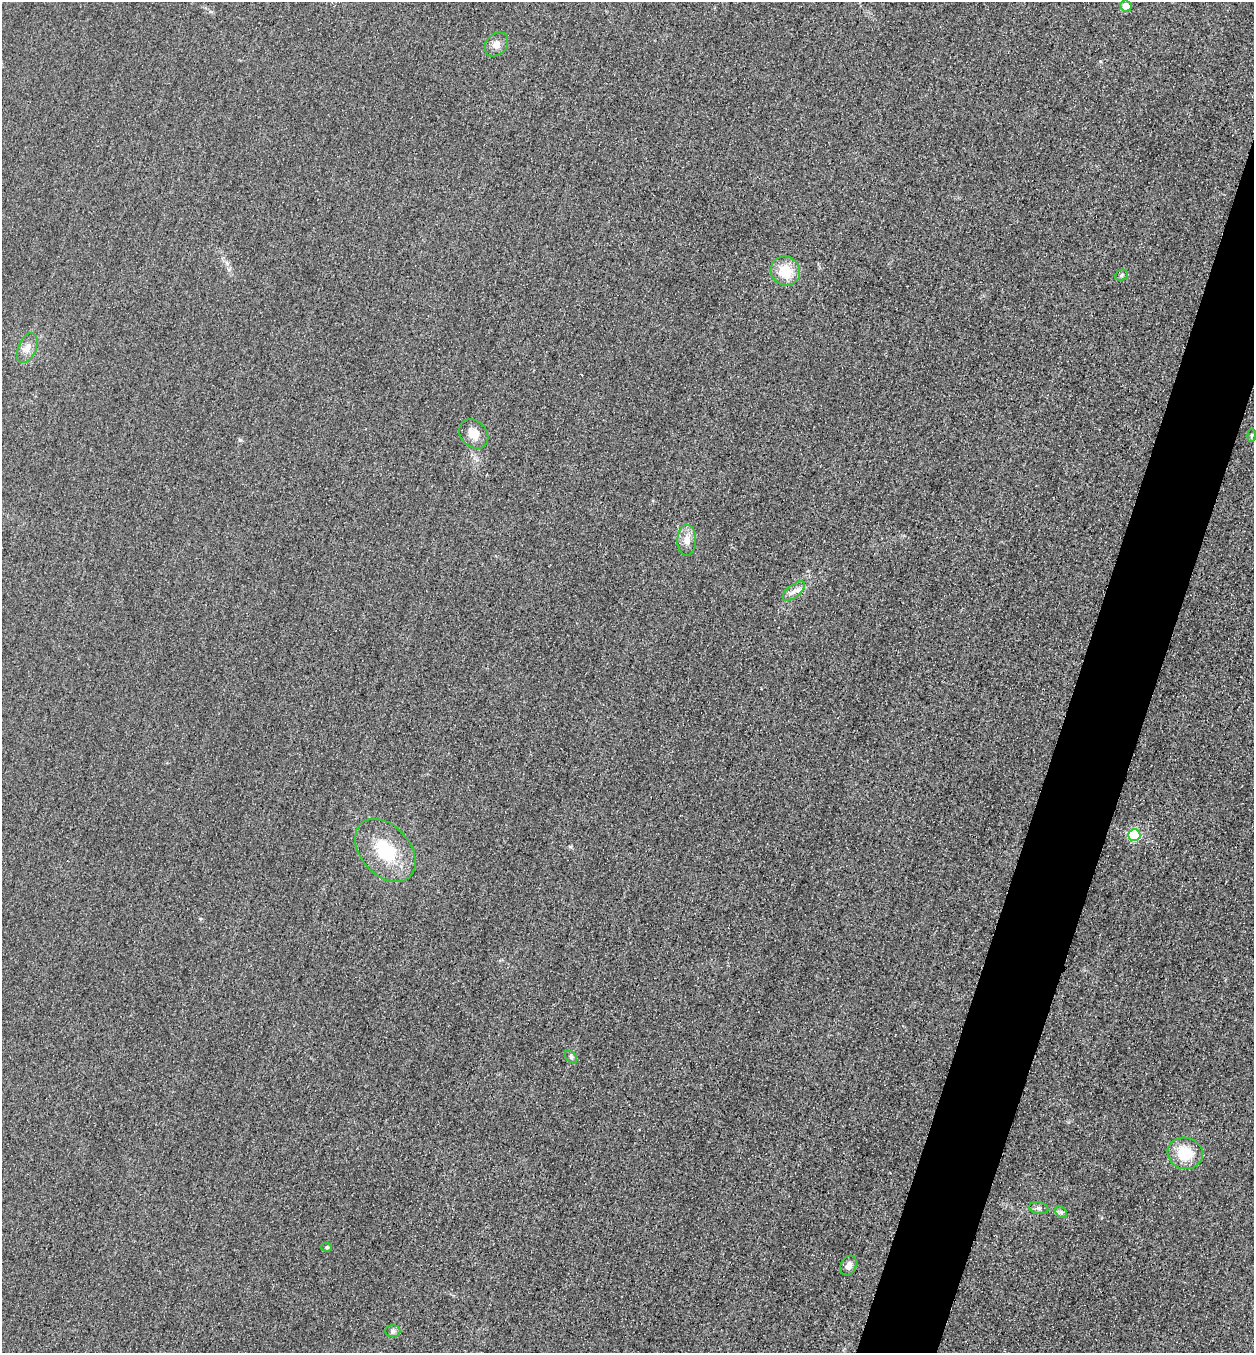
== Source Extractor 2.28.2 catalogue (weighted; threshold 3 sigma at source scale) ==
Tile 10 of 4 x 4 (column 2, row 3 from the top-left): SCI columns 1416-2667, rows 1374-2724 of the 5463 x 5449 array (HDU 1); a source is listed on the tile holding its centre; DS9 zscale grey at full resolution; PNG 1256 x 1355 px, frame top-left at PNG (2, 2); each listed source drawn as its Kron ellipse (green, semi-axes under 4 px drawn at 4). Shown black and unused: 5% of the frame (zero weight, under 3 of 4 exposures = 3% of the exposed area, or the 3 px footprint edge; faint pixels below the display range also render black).
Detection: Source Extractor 2.28.2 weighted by HDU 2 'WHT'; one run over the whole footprint, this tile lists its part. Background 0.0756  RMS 0.017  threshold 0.0756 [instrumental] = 3 sigma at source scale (4.5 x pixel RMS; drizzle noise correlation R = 1.50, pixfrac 1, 0.05/0.05 arcsec/px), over >= 5 px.
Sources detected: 18; all 18 listed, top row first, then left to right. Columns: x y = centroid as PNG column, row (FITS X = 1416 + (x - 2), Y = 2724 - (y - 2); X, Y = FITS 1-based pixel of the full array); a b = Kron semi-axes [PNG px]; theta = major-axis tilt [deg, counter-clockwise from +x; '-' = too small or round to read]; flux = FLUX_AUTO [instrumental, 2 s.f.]
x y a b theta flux
1126 6 5 5 - 25
497 44 13 10 48 12
785 271 15 14 - 41
1121 275 6 5 - 3.2
27 348 15 9 67 13
474 434 16 13 -46 20
1252 435 6 4 84 2.3
687 540 15 9 89 15
794 591 13 6 39 9.5
1134 835 6 5 - 130
385 850 36 24 -49 85
571 1057 7 4 -45 3.2
1185 1153 18 15 -16 47
1039 1208 9 6 -10 5.3
1061 1212 6 5 - 3.9
327 1247 5 4 - 2.3
849 1265 10 7 67 9.4
393 1331 7 6 - 4.6
Unlisted compact peaks at least as high as the median listed source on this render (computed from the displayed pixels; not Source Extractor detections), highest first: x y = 240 440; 227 264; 570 847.